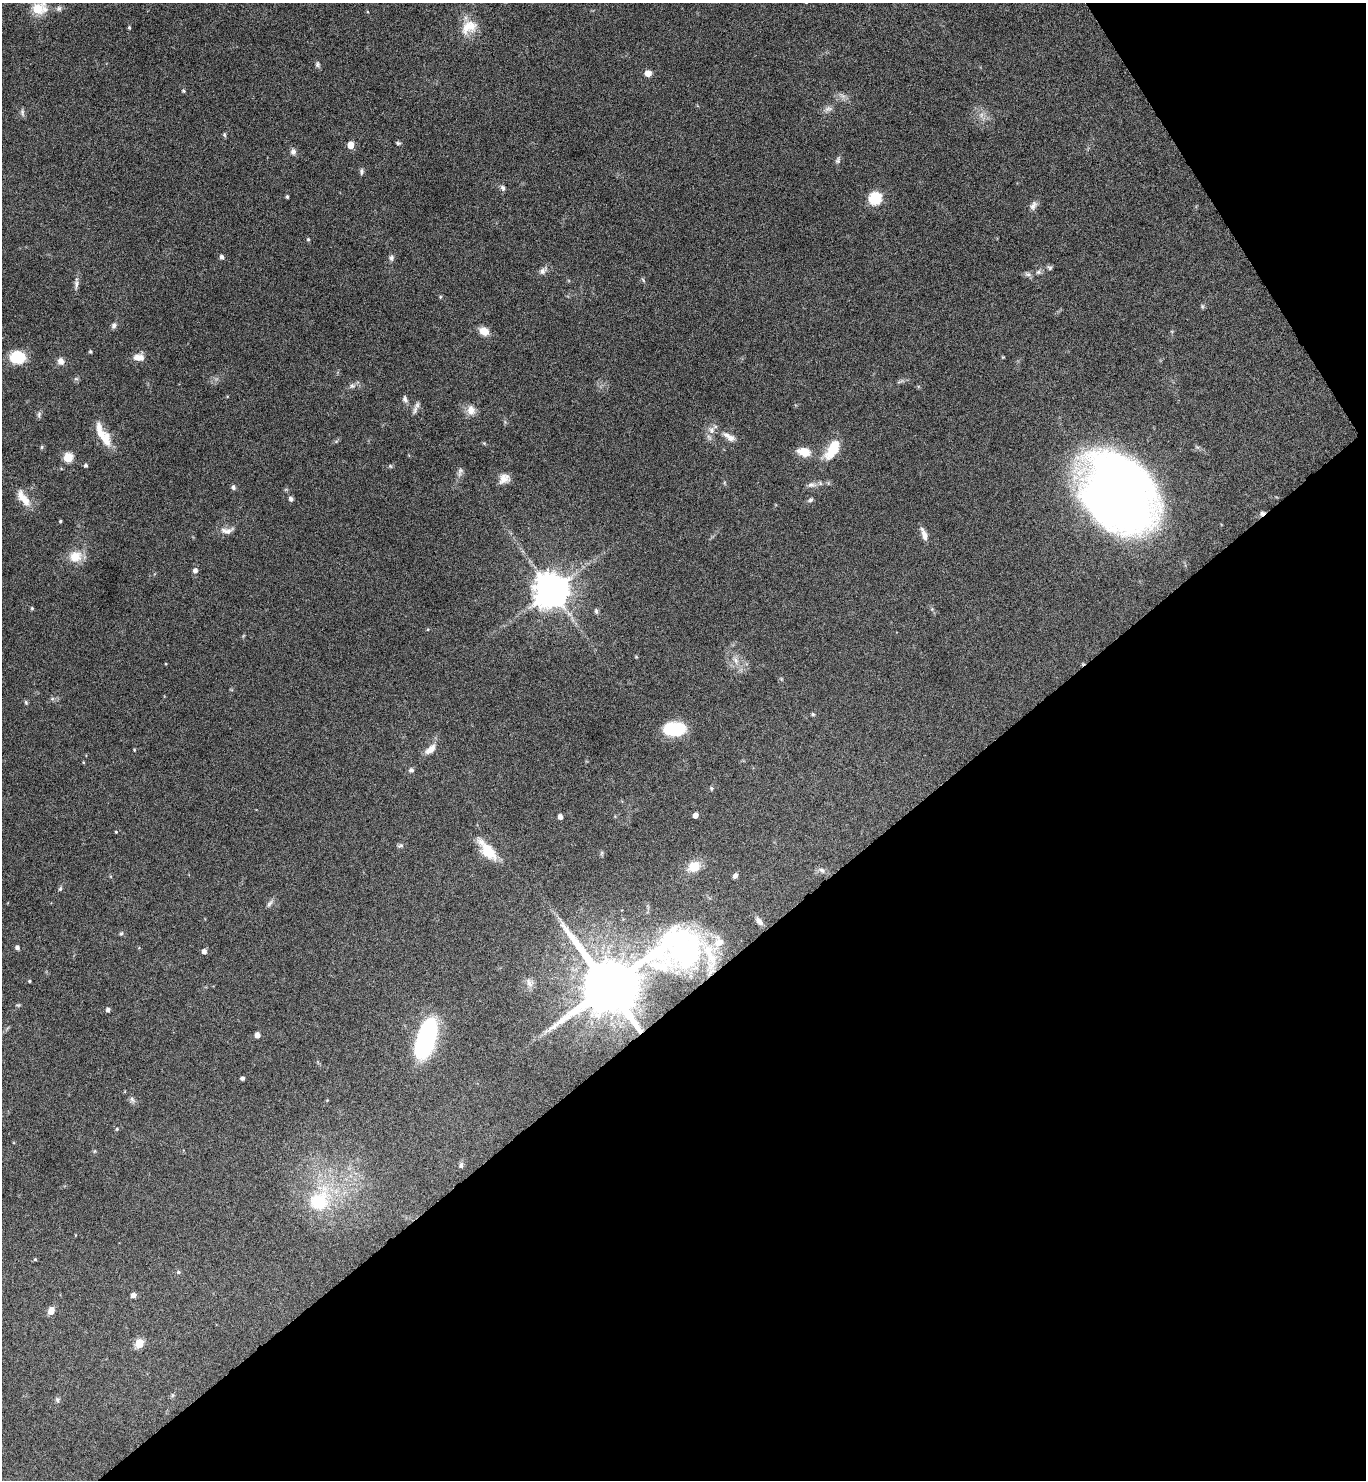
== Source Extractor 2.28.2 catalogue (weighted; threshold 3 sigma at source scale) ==
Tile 12 of 4 x 4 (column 4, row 3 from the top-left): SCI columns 4253-5616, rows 1484-2961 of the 5914 x 5919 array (HDU 1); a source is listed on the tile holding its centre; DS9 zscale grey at full resolution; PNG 1368 x 1482 px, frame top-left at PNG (2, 3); no overlay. Shown black and unused: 36% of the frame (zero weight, under 4 of 8 exposures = <1% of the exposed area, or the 3 px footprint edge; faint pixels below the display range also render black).
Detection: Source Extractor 2.28.2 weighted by HDU 2 'WHT'; one run over the whole footprint, this tile lists its part. Background 0.0784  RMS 0.0045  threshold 0.0183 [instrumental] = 3 sigma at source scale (4.09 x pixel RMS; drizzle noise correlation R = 1.36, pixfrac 0.8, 0.05/0.05 arcsec/px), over >= 5 px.
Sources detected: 114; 1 too faint to see at this stretch — not listed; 2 inside a brighter listed object's ellipse — not listed separately; the other 111 listed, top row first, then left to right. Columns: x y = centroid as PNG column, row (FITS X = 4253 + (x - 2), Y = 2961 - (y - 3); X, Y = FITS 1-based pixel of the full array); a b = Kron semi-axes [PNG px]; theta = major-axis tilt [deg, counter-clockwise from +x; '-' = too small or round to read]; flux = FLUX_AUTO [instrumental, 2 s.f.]
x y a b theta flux
38 9 10 7 20 16
59 9 7 7 - 1.2
469 27 24 17 32 7.6
129 28 4 3 - 0.53
317 64 7 6 - 0.94
648 73 7 6 - 3.1
183 91 5 4 - 0.55
843 96 9 5 -31 1.4
828 109 11 7 18 1.7
22 112 11 5 -77 1
224 135 7 4 -71 0.59
398 143 6 5 - 0.66
350 145 5 5 - 6.9
293 152 9 7 83 1.6
838 160 9 6 65 1
362 171 9 5 89 0.92
503 188 8 5 -59 1.1
287 197 4 3 - 0.59
875 198 6 6 - 41
1033 206 12 7 62 1.9
308 239 5 4 - 0.51
222 257 5 4 - 1.3
391 258 8 6 -88 1.1
1050 268 7 5 -34 0.77
542 271 12 8 37 1.9
1038 272 7 6 - 0.99
1028 274 9 4 -8 1.1
643 280 7 3 -59 0.52
76 284 14 6 87 1.6
440 297 5 4 - 0.46
1202 306 6 5 - 0.65
114 325 8 7 - 1.2
484 331 10 8 -31 5
90 352 4 4 - 0.59
17 357 11 9 -6 20
139 357 13 8 -3 3.7
1003 357 4 4 - 0.33
61 361 9 7 -72 2.4
76 379 7 4 0 0.69
352 386 8 7 - 1.3
405 399 9 6 -69 1.3
415 410 15 5 71 1.7
471 410 12 10 -78 3.9
39 414 8 6 75 0.96
100 430 32 14 -57 7.2
711 430 11 9 -90 2.6
729 437 19 8 -34 3.5
42 447 5 4 - 0.65
833 449 23 10 61 12
804 452 13 9 -10 6.6
68 457 5 5 - 19
86 465 4 4 - 0.72
390 466 6 4 -47 0.55
460 471 14 6 71 1.5
504 479 14 11 35 3.3
811 485 13 7 3 2
233 487 6 5 - 0.92
1117 492 55 46 -61 570
291 499 6 5 - 1.1
25 500 19 13 -58 5.4
810 500 7 5 35 0.9
1262 513 7 5 36 1.1
60 521 3 3 - 0.53
227 530 21 8 5 2.9
924 534 16 6 -69 2.8
75 556 15 13 31 7.1
195 570 5 5 - 1.8
552 590 10 10 - 950
32 608 5 4 - 0.55
596 611 7 5 -80 0.8
735 660 10 7 -64 2.3
26 702 6 4 -69 0.59
813 714 5 4 - 0.52
675 729 20 12 0 19
430 749 16 8 41 3.7
134 750 4 3 - 0.35
411 770 7 6 - 0.94
711 788 6 4 -83 0.56
695 815 5 4 - 2.6
560 817 4 4 - 1.8
116 832 4 3 - 0.37
400 846 10 4 5 0.79
487 850 28 12 -50 11
602 853 7 4 89 0.61
694 867 13 11 28 7
822 870 10 6 -34 1.4
735 876 7 5 60 1.2
60 889 7 4 63 0.69
269 904 12 5 55 1.2
759 921 10 5 -49 2.1
121 933 6 5 - 0.62
17 947 5 4 - 1.2
204 951 5 5 - 1.8
29 981 3 3 - 0.48
529 983 14 7 -72 2.2
609 986 38 16 26 4300
108 1010 4 4 - 1.2
257 1035 5 4 - 2.7
426 1038 41 17 75 52
242 1078 4 3 - 1.2
132 1100 8 6 -73 1.1
117 1129 5 4 - 0.47
461 1165 8 5 78 1
319 1201 34 25 57 29
35 1259 4 4 - 0.49
178 1272 5 4 - 0.69
133 1295 5 4 - 2.3
51 1311 8 6 68 3.7
139 1343 5 5 - 13
172 1395 6 4 90 0.57
58 1400 7 5 74 0.84
Overlapping masked pixels (flux is a lower limit): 2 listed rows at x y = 1262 513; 609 986
Isophote crosses this tile's border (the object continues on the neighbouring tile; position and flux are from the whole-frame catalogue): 1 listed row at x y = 38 9